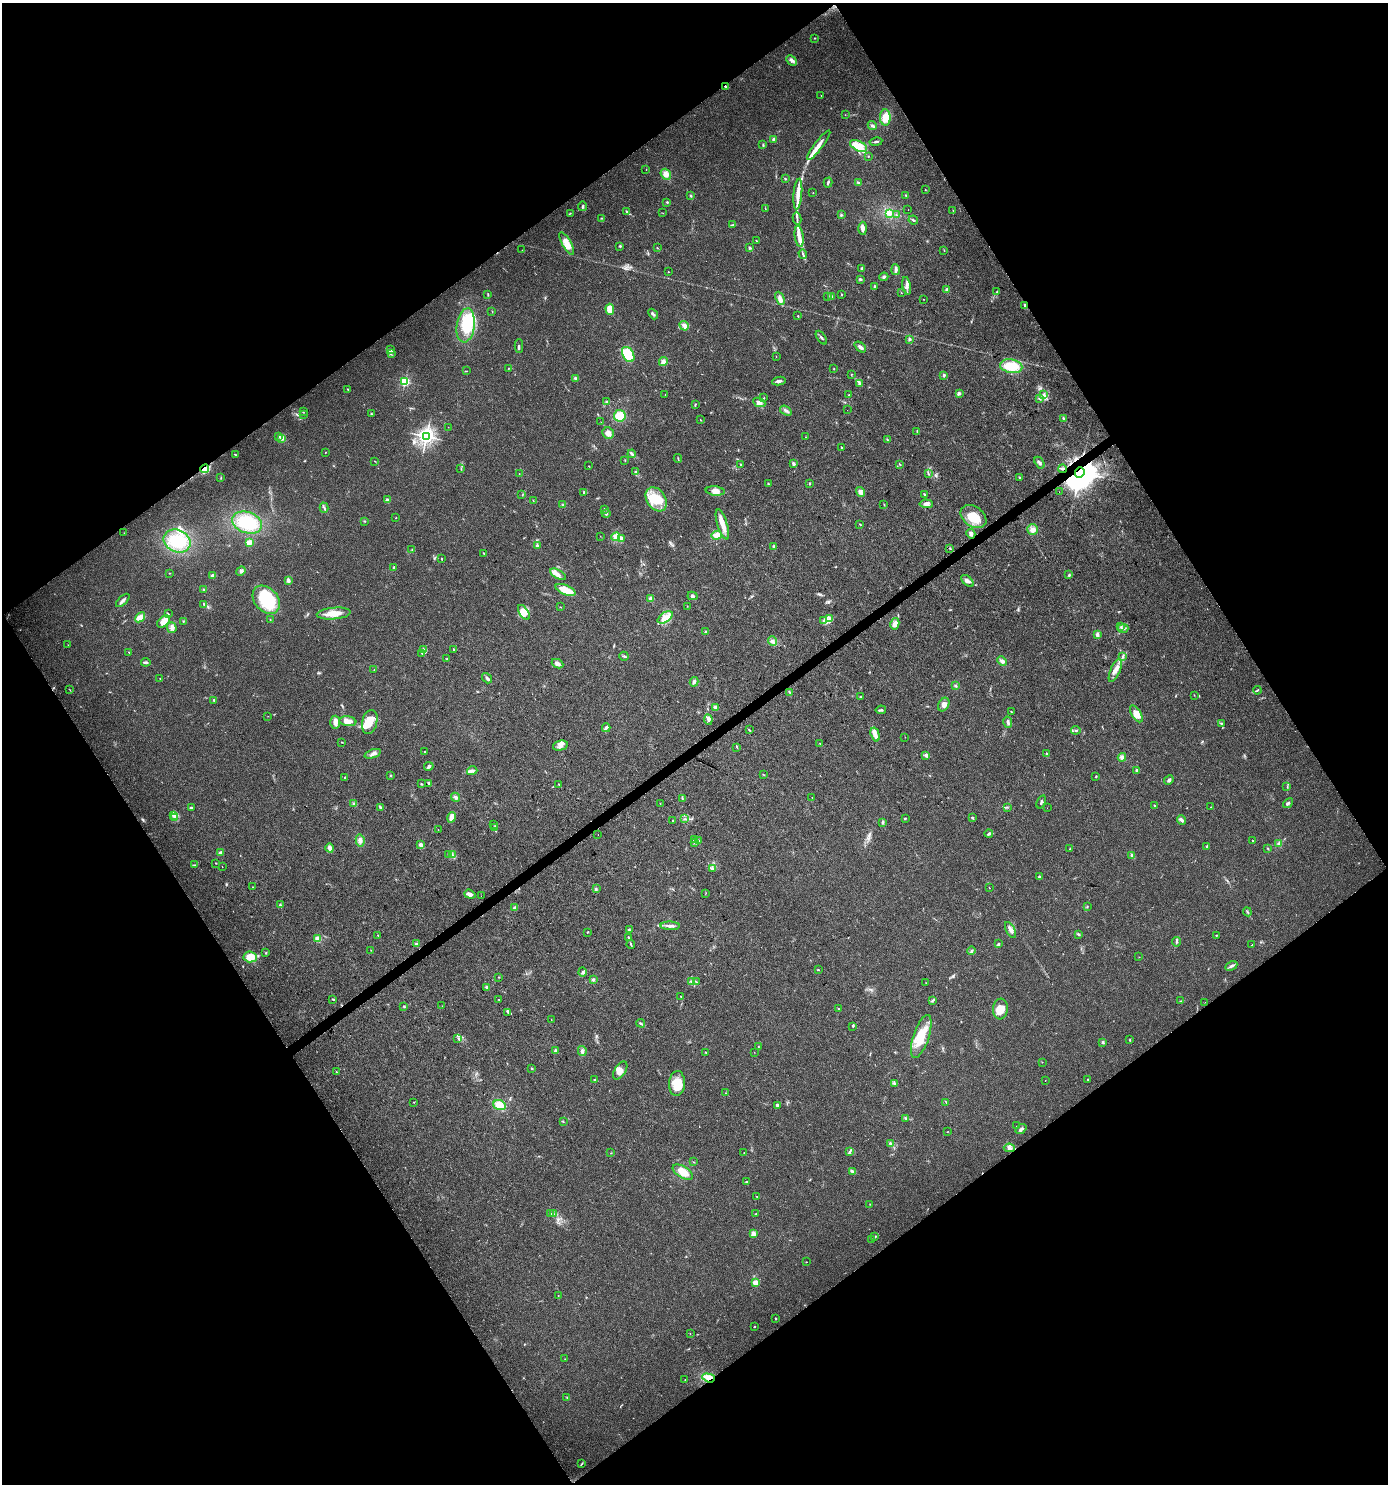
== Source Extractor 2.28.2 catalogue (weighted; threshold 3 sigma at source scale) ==
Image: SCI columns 125-5668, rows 5-5931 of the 5857 x 5932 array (HDU 1 of 3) = the unmasked area's bounding box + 8 px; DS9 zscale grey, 4 x 4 block average (1 PNG px = mean of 4 x 4 image px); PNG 1390 x 1486 px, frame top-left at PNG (2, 3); each listed source drawn as its Kron ellipse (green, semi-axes under 4 px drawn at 4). Shown black and unused: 49% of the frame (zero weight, under 3 of 4 exposures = <1% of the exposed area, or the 3 px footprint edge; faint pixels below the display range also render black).
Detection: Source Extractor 2.28.2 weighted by HDU 2 'WHT'. Background 0.0257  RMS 0.0035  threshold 0.0156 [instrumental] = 3 sigma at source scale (4.5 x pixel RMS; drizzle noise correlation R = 1.50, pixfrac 1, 0.0396/0.0396 arcsec/px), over >= 5 px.
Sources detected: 493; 3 inside a brighter object's white glare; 6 cosmic-ray / hot-pixel residue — neither listed nor drawn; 13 coinciding with a brighter row at this scale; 45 inside a brighter listed object's ellipse — not listed separately; the other 426 listed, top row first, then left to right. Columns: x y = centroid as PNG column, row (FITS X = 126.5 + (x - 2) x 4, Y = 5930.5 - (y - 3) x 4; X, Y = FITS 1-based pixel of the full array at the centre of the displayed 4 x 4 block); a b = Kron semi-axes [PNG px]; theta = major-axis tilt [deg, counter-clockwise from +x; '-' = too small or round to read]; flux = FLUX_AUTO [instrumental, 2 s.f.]
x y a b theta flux
815 38 2 2 - 1.4
792 60 6 3 -45 5.8
726 86 3 2 - 3.7
821 95 2 2 - 0.53
845 115 2 2 - 0.63
885 117 8 5 -86 24
872 125 5 2 - 3.4
773 139 3 2 - 2.6
876 142 6 2 12 4
763 145 3 2 - 2.1
819 145 18 3 53 23
859 146 9 5 -25 60
868 156 2 2 - 0.98
646 169 2 2 - 0.51
666 174 6 5 - 13
785 179 3 2 - 1.8
828 182 5 2 - 3.6
859 183 4 2 - 3.4
925 190 2 2 - 0.67
813 193 2 2 - 0.66
798 194 15 3 85 29
906 195 2 2 - 1.8
691 196 3 2 - 1.9
667 202 2 2 - 2
582 206 4 2 - 2.4
765 208 2 2 - 0.92
908 210 2 2 - 0.55
953 210 2 2 - 0.59
626 212 4 2 - 2.8
570 213 2 2 - 0.84
663 213 2 2 - 0.55
889 213 4 3 - 5.5
841 215 3 3 - 2.4
897 215 3 2 - 2
602 218 2 2 - 0.79
797 219 6 2 -79 3.9
913 220 5 2 - 3
732 225 3 2 - 2
863 228 6 4 -88 8.5
799 236 11 3 -82 20
756 240 2 2 - 1.3
567 244 13 4 -60 25
620 246 2 2 - 1.4
657 248 2 2 - 0.94
750 248 3 3 - 2.6
522 250 2 2 - 0.57
944 250 2 2 - 0.95
803 254 5 2 - 3.7
861 269 3 2 - 2.5
896 270 5 3 - 6.9
668 272 2 2 - 0.88
884 277 4 3 - 3.5
860 279 3 2 - 3.1
875 286 3 2 - 2.3
907 286 9 3 -80 7.7
947 290 3 3 - 3.9
997 292 2 2 - 1.1
901 293 2 2 - 0.55
841 294 2 2 - 1.1
488 295 3 2 - 1.3
828 296 3 2 - 1.3
832 296 4 2 - 2.2
780 298 7 3 -64 10
923 299 2 2 - 0.92
1025 305 3 2 - 4.4
610 309 5 4 - 25
492 311 2 2 - 0.82
653 314 6 3 -48 4.3
798 316 2 2 - 1.5
466 325 17 9 82 61
684 326 5 3 - 9.4
821 338 8 2 -54 3.8
909 339 3 3 - 3
519 346 7 2 89 4.1
860 347 6 3 -40 6.2
391 350 4 3 - 3.7
391 353 2 2 - 0.97
628 354 8 5 -60 66
776 356 2 2 - 0.44
663 362 4 4 - 7.4
1011 366 11 7 -10 51
509 368 2 2 - 0.97
834 369 2 2 - 1
467 371 2 2 - 0.78
852 374 2 2 - 0.57
944 375 3 2 - 3.3
576 379 4 3 - 4.1
779 381 7 2 10 6.7
405 382 2 2 - 240
860 383 3 3 - 3.8
348 389 2 2 - 1.4
959 393 4 3 - 3.6
665 394 2 2 - 2.6
1043 394 2 2 - 1.6
849 395 2 2 - 1.6
764 398 2 2 - 1
1039 398 3 2 - 1.4
607 401 2 2 - 2.1
759 402 6 3 -25 9
695 405 3 2 - 1.3
847 410 2 2 - 0.41
786 411 6 3 -35 4.6
303 412 2 2 - 0.81
304 414 2 2 - 0.83
371 414 3 2 - 2.2
620 416 6 5 - 27
1063 418 3 2 - 1.9
700 420 2 2 - 0.78
601 422 2 2 - 0.41
448 427 2 2 - 0.41
917 431 2 2 - 1
608 433 6 5 - 10
279 436 2 2 - 1.4
426 436 3 2 - 990
806 437 2 2 - 0.68
281 438 3 3 - 6.2
887 440 3 2 - 1.3
841 448 2 2 - 1.5
325 452 2 2 - 0.77
235 454 2 2 - 1.1
632 454 4 3 - 4.4
678 459 4 2 - 1.5
625 460 2 2 - 1.1
375 461 2 2 - 0.69
1040 463 6 3 -58 5.3
794 464 2 2 - 11
900 464 2 2 - 2
741 465 2 2 - 2.3
589 466 3 2 - 0.67
461 468 2 2 - 0.45
205 469 4 3 - 12
1063 469 4 2 - 3.4
635 471 2 2 - 0.77
1080 472 5 4 - 6300
519 473 2 2 - 0.53
928 474 2 2 - 1.1
221 477 2 2 - 0.83
1020 477 3 2 - 1.7
768 484 3 2 - 1.5
809 484 3 2 - 1.2
715 491 9 4 -6 11
860 492 5 3 - 6.8
1059 492 2 2 - 0.34
584 493 3 2 - 2.8
924 494 2 2 - 1.8
522 495 2 2 - 0.73
656 499 13 9 -57 39
387 500 2 2 - 8.8
533 500 3 2 - 0.95
884 504 3 2 - 1.2
926 504 7 4 -4 8.8
563 505 2 2 - 1.3
324 508 5 2 - 3.8
604 509 2 2 - 2.3
606 514 4 2 - 2.6
973 517 14 10 -36 47
396 518 2 2 - 0.61
364 521 2 2 - 1.4
247 522 15 10 -19 79
722 524 15 5 -72 24
860 524 2 2 - 1.5
1033 530 5 5 - 12
124 533 2 2 - 0.51
971 534 5 4 - 6.6
716 535 5 4 - 15
600 536 2 2 - 0.41
616 537 4 3 - 4.4
621 538 4 3 - 4
177 541 14 11 -23 80
249 542 4 3 - 12
537 545 4 2 - 2.9
773 546 3 2 - 2.6
950 548 3 2 - 1.4
412 549 2 2 - 0.83
484 553 3 2 - 1.7
441 559 4 2 - 1.1
394 568 3 2 - 5.4
241 571 5 4 - 5.8
170 573 2 2 - 0.93
558 574 9 4 -29 10
213 575 4 3 - 6.5
1069 575 3 2 - 2.2
288 581 4 2 - 8.9
967 581 7 4 -41 7.5
204 589 2 2 - 0.95
565 590 10 5 -23 33
692 596 5 3 - 3.5
651 599 2 2 - 45
123 600 8 3 43 6.2
266 600 16 11 -48 110
203 604 2 2 - 1
687 606 2 2 - 0.8
560 607 2 2 - 0.73
524 612 8 4 -58 14
168 614 3 2 - 1.7
334 614 17 6 5 28
140 617 6 4 41 15
665 617 8 5 34 18
829 618 4 2 - 3
270 620 2 2 - 0.63
164 621 7 4 42 17
183 621 2 2 - 1.1
823 621 2 2 - 1.4
895 624 6 4 78 12
1121 626 3 2 - 1.5
172 628 5 4 - 7.8
1123 628 5 2 - 3.7
706 632 2 2 - 1.8
1097 634 4 3 - 4.9
772 641 5 2 - 3.6
68 645 2 2 - 0.68
424 649 2 2 - 0.91
454 649 2 2 - 1.7
129 652 2 2 - 0.64
422 653 2 2 - 1.5
624 656 4 2 - 1.9
1122 656 2 2 - 1.7
447 659 2 2 - 1.1
1002 661 5 3 - 6.5
146 662 5 2 - 3.7
557 664 6 4 -26 7.1
374 670 2 2 - 0.88
1115 670 12 5 67 13
160 678 2 2 - 0.67
487 678 6 3 -51 4.9
694 682 5 3 - 3.8
956 686 3 2 - 2.3
70 690 2 2 - 0.81
1257 690 4 2 - 2.3
789 692 3 2 - 1.5
1194 695 2 2 - 0.74
860 697 2 2 - 1
214 700 2 2 - 6.6
944 705 7 5 63 9.5
715 707 3 3 - 3.5
881 710 5 2 - 3.7
1011 712 2 2 - 1.2
1136 714 9 4 -58 18
268 716 2 2 - 0.36
708 720 5 3 - 4.7
348 721 8 5 -7 12
335 722 7 5 89 8.8
370 722 12 7 76 31
1008 722 5 2 - 5.4
1221 723 3 2 - 1.2
606 728 4 3 - 3.9
749 730 3 2 - 1.8
1076 730 4 2 - 2.9
875 735 7 4 -72 8.9
905 737 2 2 - 0.59
342 742 3 2 - 0.84
820 744 2 2 - 0.95
560 746 7 5 13 8.9
736 747 3 2 - 1.3
425 752 3 2 - 1.9
1046 753 3 2 - 1.5
373 754 8 3 20 6.4
926 755 3 2 - 12
1122 757 4 3 - 4.9
429 766 5 2 - 5.3
1137 770 4 3 - 3.5
472 771 5 3 - 5.3
390 775 2 2 - 1.1
764 775 3 2 - 0.67
1096 776 2 2 - 1.2
345 778 2 2 - 2.6
1169 780 5 3 - 3.6
428 783 3 2 - 2.5
421 784 3 2 - 1.8
559 784 2 2 - 1.5
1287 787 2 2 - 0.62
456 797 5 3 - 4.6
682 798 3 2 - 1.5
812 798 2 2 - 0.41
1041 802 7 3 69 4.7
354 803 3 3 - 2.6
1288 803 5 2 - 4.5
660 804 2 2 - 0.59
1155 806 2 2 - 4.6
380 807 4 2 - 2.6
1007 807 2 2 - 0.89
1211 807 2 2 - 1.3
191 808 4 2 - 2.5
1047 808 2 2 - 0.35
174 815 3 2 - 3.1
451 817 5 4 - 13
174 818 3 2 - 3
905 818 2 2 - 1.4
972 818 3 2 - 1.8
685 819 2 2 - 1.1
673 820 2 2 - 2.1
1181 820 5 3 - 6.1
882 822 4 2 - 3
494 824 2 2 - 0.98
494 827 3 2 - 2.6
438 830 2 2 - 0.55
989 834 4 2 - 4
598 835 2 2 - 0.31
360 840 6 4 -79 7.3
694 840 3 2 - 1.4
1252 840 2 2 - 1.3
698 841 3 2 - 2.4
695 843 3 2 - 1.1
1279 844 3 2 - 6.5
421 845 2 2 - 32
1207 846 2 2 - 3.5
330 848 4 3 - 8.6
1070 848 2 2 - 0.68
1268 848 3 2 - 1.7
220 853 4 2 - 2.5
448 854 2 2 - 0.89
452 855 3 2 - 3.3
1132 856 4 2 - 5
216 863 2 2 - 1
194 865 2 2 - 1.1
222 867 2 2 - 0.55
713 869 3 2 - 2.1
1040 877 4 2 - 2.9
253 887 2 2 - 1.5
596 888 2 2 - 1.3
989 888 2 2 - 0.68
706 893 2 2 - 0.55
470 894 6 4 -19 6.7
481 896 2 2 - 0.66
280 905 3 3 - 2.6
1087 907 3 2 - 1.6
514 908 4 3 - 3.8
1247 912 4 2 - 1.8
670 926 10 3 -1 7.4
629 930 2 2 - 8.1
1010 930 9 3 -62 8.9
587 932 3 2 - 1.2
1078 934 3 2 - 2.2
378 935 2 2 - 0.63
1216 935 2 2 - 1.3
628 938 3 2 - 1.9
317 939 2 2 - 80
1176 942 4 2 - 3.2
416 944 4 2 - 2.6
998 944 4 2 - 3.1
631 945 4 2 - 1.8
1252 945 2 2 - 2.1
371 950 2 2 - 0.68
972 951 4 2 - 3
265 953 3 2 - 1.3
250 957 7 5 -4 29
1139 957 2 2 - 0.47
1231 966 6 2 27 5.5
818 970 2 2 - 1
582 972 4 2 - 3.8
499 977 2 2 - 0.74
593 979 3 3 - 2.6
692 982 2 2 - 1.2
696 982 2 2 - 0.87
926 983 2 2 - 0.53
487 987 3 2 - 3.9
681 996 2 2 - 1.6
333 999 3 2 - 1.9
499 999 2 2 - 0.75
932 1001 4 2 - 2.1
1180 1001 2 2 - 0.97
1205 1002 2 2 - 0.33
404 1006 3 2 - 2
442 1006 2 2 - 1.2
838 1009 2 2 - 1.2
1000 1009 10 7 85 22
508 1012 3 2 - 2.3
551 1019 2 2 - 0.59
641 1023 4 2 - 2.8
853 1026 3 2 - 1.7
921 1036 22 7 71 52
458 1039 2 2 - 0.82
1130 1040 2 2 - 1.4
1102 1042 3 2 - 2.2
758 1046 2 2 - 1
555 1050 3 2 - 2.7
582 1051 5 3 - 4.6
705 1052 2 2 - 1.1
754 1052 2 2 - 0.37
1042 1062 2 2 - 0.5
531 1068 2 2 - 1.3
620 1071 10 5 57 14
337 1072 3 2 - 1.4
594 1080 3 2 - 1.4
1088 1080 2 2 - 1.6
1045 1081 2 2 - 0.49
677 1083 12 8 87 38
895 1084 4 2 - 2.4
726 1093 2 2 - 0.81
414 1102 2 2 - 0.62
946 1102 2 2 - 1.1
499 1105 6 4 -22 25
777 1105 3 3 - 3.5
905 1118 3 2 - 1.7
563 1122 2 2 - 0.85
1017 1126 2 2 - 0.63
1021 1129 6 3 40 5.2
948 1132 2 2 - 0.59
890 1144 3 3 - 3.7
1009 1148 6 3 -6 5.1
849 1152 4 2 - 2.8
611 1153 2 2 - 0.59
744 1153 2 2 - 0.93
694 1162 2 2 - 0.83
683 1172 11 5 -31 29
852 1172 3 2 - 2.3
746 1182 2 2 - 1.7
756 1196 2 2 - 0.7
870 1204 2 2 - 0.7
550 1213 2 2 - 1.2
553 1213 2 2 - 0.95
756 1214 2 2 - 0.65
753 1234 4 3 - 7.7
875 1237 3 2 - 2.4
871 1239 2 2 - 1.4
806 1262 2 2 - 0.72
756 1283 2 2 - 81
558 1296 2 2 - 0.72
776 1318 2 2 - 2
754 1327 2 2 - 4
690 1333 2 2 - 0.52
565 1359 2 2 - 0.74
709 1378 6 4 -18 18
685 1379 2 2 - 0.66
567 1397 2 2 - 0.84
581 1464 3 2 - 1.9
Overlapping masked pixels (flux is a lower limit): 6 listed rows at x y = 726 86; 1025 305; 205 469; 1063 469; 1080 472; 709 1378
Diffuse or blended objects may show on this block-average render without a row.